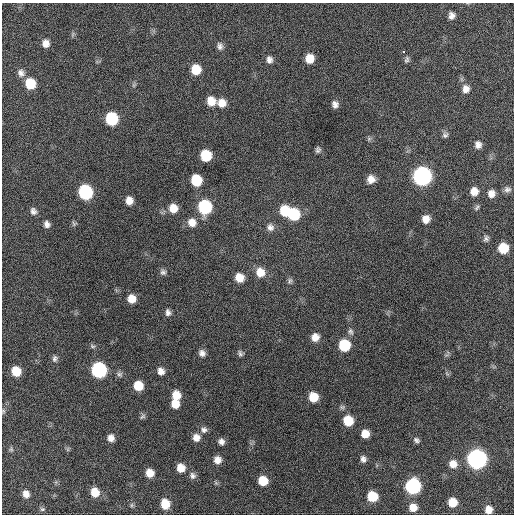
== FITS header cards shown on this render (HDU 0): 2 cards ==
NAXIS1  =                  512 / Axis length
NAXIS2  =                  512 / Axis length

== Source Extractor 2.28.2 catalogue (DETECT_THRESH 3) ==
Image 512 x 512 px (HDU 0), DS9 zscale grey, 1 PNG px = 1 image px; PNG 516 x 516 px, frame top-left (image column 1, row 512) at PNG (2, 3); no overlay
Background 545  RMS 16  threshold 46.9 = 3 sigma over >= 5 px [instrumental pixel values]
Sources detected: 92; all 92 listed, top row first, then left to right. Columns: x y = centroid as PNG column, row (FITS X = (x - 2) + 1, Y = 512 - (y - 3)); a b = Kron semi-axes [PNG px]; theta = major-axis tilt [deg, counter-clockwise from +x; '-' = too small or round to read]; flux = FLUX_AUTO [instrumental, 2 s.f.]
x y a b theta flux
452 16 8 7 - 5300
46 43 9 8 - 6900
220 46 10 7 -75 4300
404 52 3 2 - 3500
309 59 8 8 - 15000
269 60 9 7 -76 4900
407 60 9 6 77 2400
196 69 9 8 - 23000
21 73 11 9 -67 5700
30 84 9 8 - 30000
134 85 7 4 71 1700
466 89 10 9 - 6600
211 101 10 9 - 14000
222 103 10 10 - 11000
335 104 7 6 - 4700
112 119 9 8 - 68000
445 135 8 6 28 2700
369 139 6 6 - 2000
478 145 7 6 - 4900
318 150 7 6 - 2800
206 155 9 8 - 38000
422 176 10 9 - 390000
371 179 9 8 - 8600
196 180 9 8 - 39000
507 189 9 7 1 3400
474 191 8 8 - 9200
85 192 9 9 - 120000
491 194 8 8 - 6700
129 201 8 7 - 8300
205 207 9 9 - 95000
173 208 10 9 - 12000
477 208 9 5 47 2100
33 211 8 6 -68 3900
285 211 10 9 - 28000
294 214 10 9 - 49000
426 219 8 8 - 8800
192 222 11 10 - 9800
47 224 7 5 -71 4300
74 224 7 6 - 2100
270 227 10 9 - 5500
486 239 8 6 80 3200
503 248 9 8 - 26000
163 272 8 8 - 3300
260 272 11 9 -68 14000
239 278 9 8 - 14000
290 281 8 6 65 2500
132 299 8 8 - 11000
168 312 9 6 -87 3900
350 332 9 6 -58 3100
315 337 9 8 - 8500
344 345 9 8 - 45000
92 346 8 4 -26 2100
202 353 8 7 - 4900
240 353 8 6 -57 2600
55 359 9 7 84 3100
99 370 9 9 - 160000
16 371 8 7 - 21000
161 371 9 8 - 6100
119 374 8 7 - 3000
138 386 8 7 - 21000
176 395 9 8 - 14000
313 397 9 8 - 19000
175 404 8 7 - 13000
3 411 6 5 - 1700
142 416 9 6 39 2400
348 421 8 8 - 27000
204 430 9 8 - 4000
365 434 7 7 - 12000
196 437 9 9 - 7700
111 438 7 7 - 6400
416 440 8 6 -33 2800
221 442 7 7 - 4500
11 449 6 5 - 1900
363 459 8 6 -77 4100
477 459 9 9 - 490000
217 460 8 8 - 7400
453 464 9 9 - 9500
181 468 8 8 - 11000
150 473 8 7 - 11000
192 475 9 8 - 4000
263 481 8 8 - 20000
216 483 7 4 -18 1700
413 486 9 9 - 160000
95 492 9 8 - 16000
26 494 8 6 -62 6900
372 496 8 7 - 29000
453 502 7 7 - 17000
165 504 9 8 - 15000
131 505 6 4 89 1700
413 507 8 8 - 10000
42 509 7 5 0 1800
489 510 7 6 - 8800
At the frame edge (FLAGS 8, measured only in part): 1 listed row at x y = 3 411